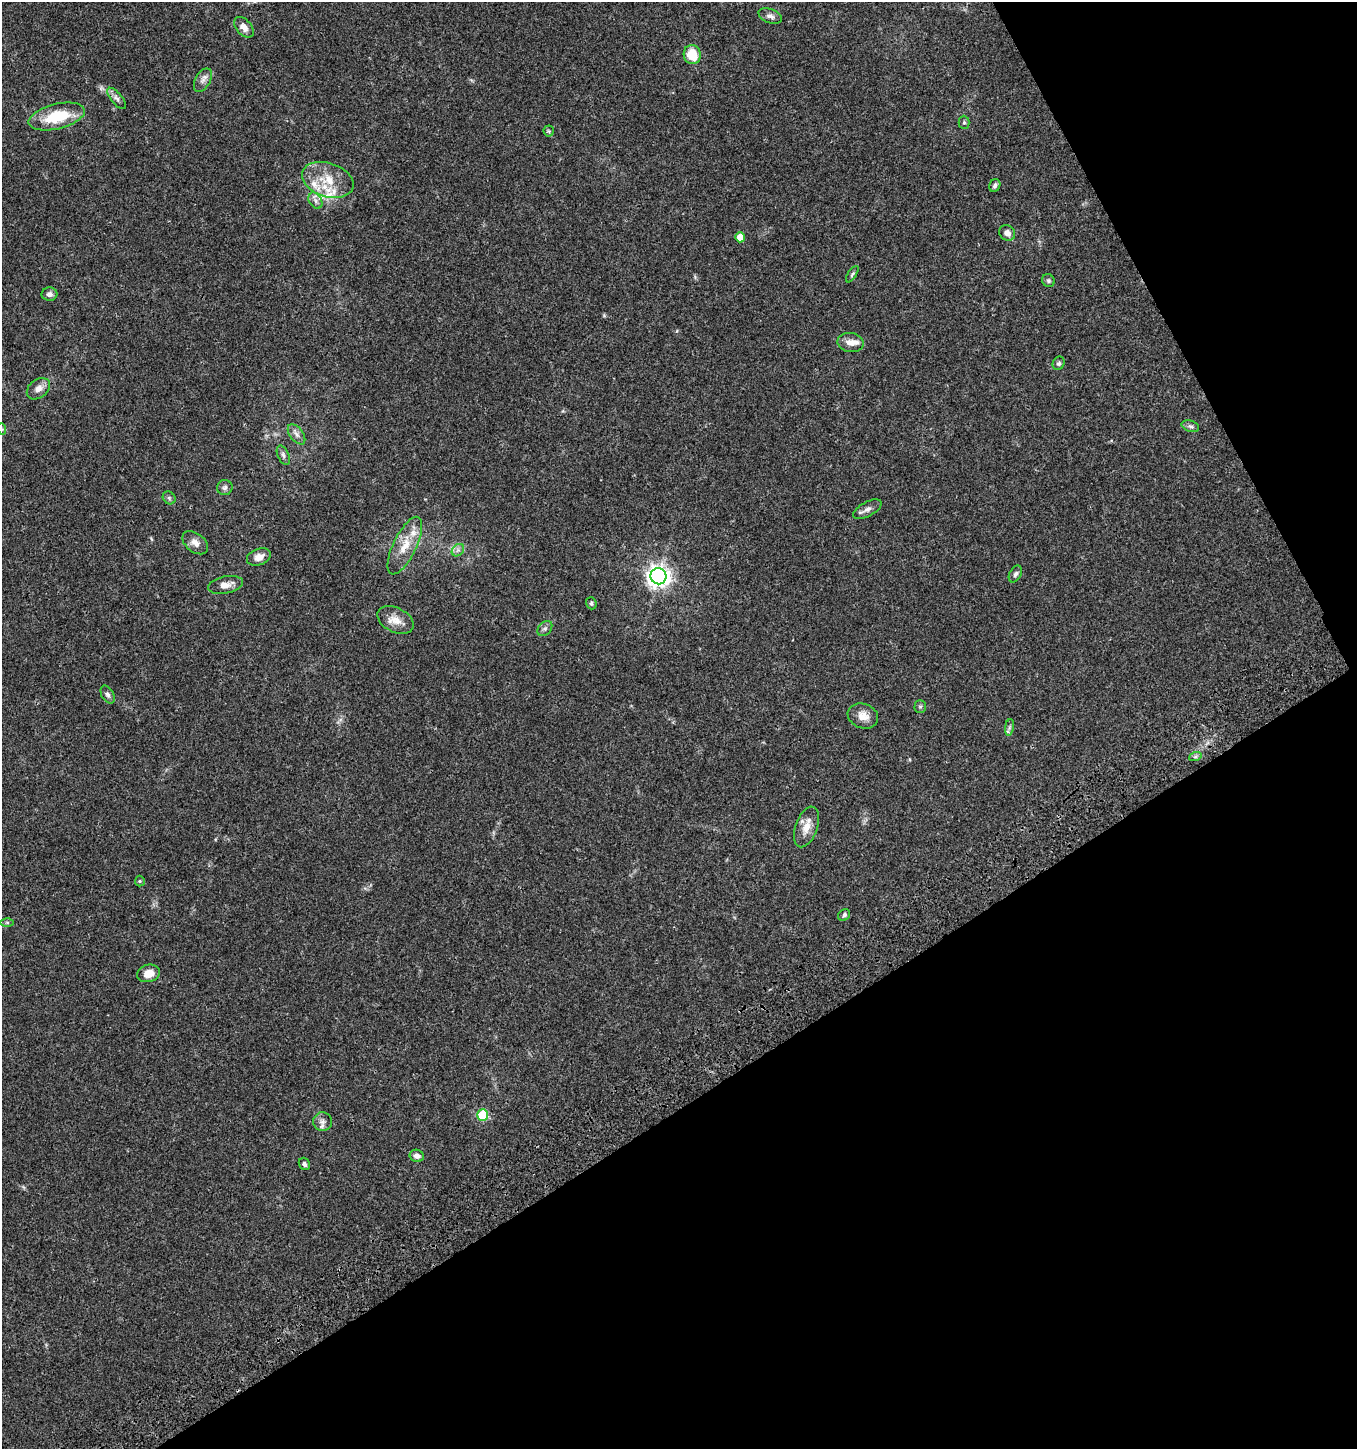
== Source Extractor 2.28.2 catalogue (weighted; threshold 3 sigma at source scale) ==
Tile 12 of 4 x 4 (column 4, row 3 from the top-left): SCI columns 4244-5598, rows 1557-3003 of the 5835 x 6003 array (HDU 1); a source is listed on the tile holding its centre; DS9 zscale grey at full resolution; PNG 1359 x 1451 px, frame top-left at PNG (2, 2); each listed source drawn as its Kron ellipse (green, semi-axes under 4 px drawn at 4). Shown black and unused: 30% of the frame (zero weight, under 3 of 4 exposures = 6% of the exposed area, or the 3 px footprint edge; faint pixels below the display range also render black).
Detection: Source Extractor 2.28.2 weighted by HDU 2 'WHT'; one run over the whole footprint, this tile lists its part. Background 0.0349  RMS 0.0033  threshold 0.0149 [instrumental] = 3 sigma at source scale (4.5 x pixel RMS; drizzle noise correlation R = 1.50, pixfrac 1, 0.0396/0.0396 arcsec/px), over >= 5 px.
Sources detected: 55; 5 inside a brighter listed object's ellipse — not listed separately; the other 50 listed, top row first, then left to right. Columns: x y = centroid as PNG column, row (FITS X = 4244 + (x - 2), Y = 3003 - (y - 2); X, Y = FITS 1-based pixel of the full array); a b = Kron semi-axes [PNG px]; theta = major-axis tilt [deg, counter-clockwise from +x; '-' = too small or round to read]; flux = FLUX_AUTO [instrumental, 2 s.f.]
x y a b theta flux
770 16 12 7 -21 1.4
244 27 12 7 -48 2.3
692 55 9 8 - 8
203 80 13 7 61 1.6
117 98 13 5 -50 1.3
57 116 29 12 14 14
964 122 6 5 - 0.62
549 131 5 5 - 0.49
328 180 26 17 -18 9.5
995 185 6 5 - 0.8
315 201 9 6 -58 1.3
1007 233 8 7 - 2
740 237 5 4 - 4.2
852 274 9 4 57 0.66
1048 281 6 6 - 0.67
49 294 8 6 2 1.2
850 343 13 9 -10 2.4
1059 363 7 5 61 0.75
38 389 13 9 38 2.3
1190 426 9 5 -18 0.87
2 429 6 3 -70 0.38
296 434 11 6 -53 1.5
283 455 10 5 -65 0.97
225 488 8 7 - 0.93
169 498 7 5 -45 0.65
867 509 15 7 29 1.7
195 543 14 9 -38 2.3
405 546 31 11 64 7
458 550 7 5 45 0.96
259 557 12 8 20 2.4
1015 574 9 6 61 0.87
658 576 8 8 - 230
226 585 17 8 12 2.9
591 603 6 5 - 0.62
396 620 19 12 -27 3.8
545 629 9 6 48 0.96
108 695 9 6 -61 1.1
920 707 6 5 - 0.59
863 716 15 12 -20 3.3
1009 727 8 4 81 0.71
1195 757 6 4 19 0.59
806 827 21 11 70 4.2
140 881 5 5 - 0.39
844 915 6 5 - 0.77
7 922 6 4 -1 0.53
148 973 11 8 14 3.3
483 1115 6 5 - 20
323 1122 9 9 - 1.6
417 1156 7 6 - 1.6
304 1164 6 5 - 0.81
Isophote crosses this tile's border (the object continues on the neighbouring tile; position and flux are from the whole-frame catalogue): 1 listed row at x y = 2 429